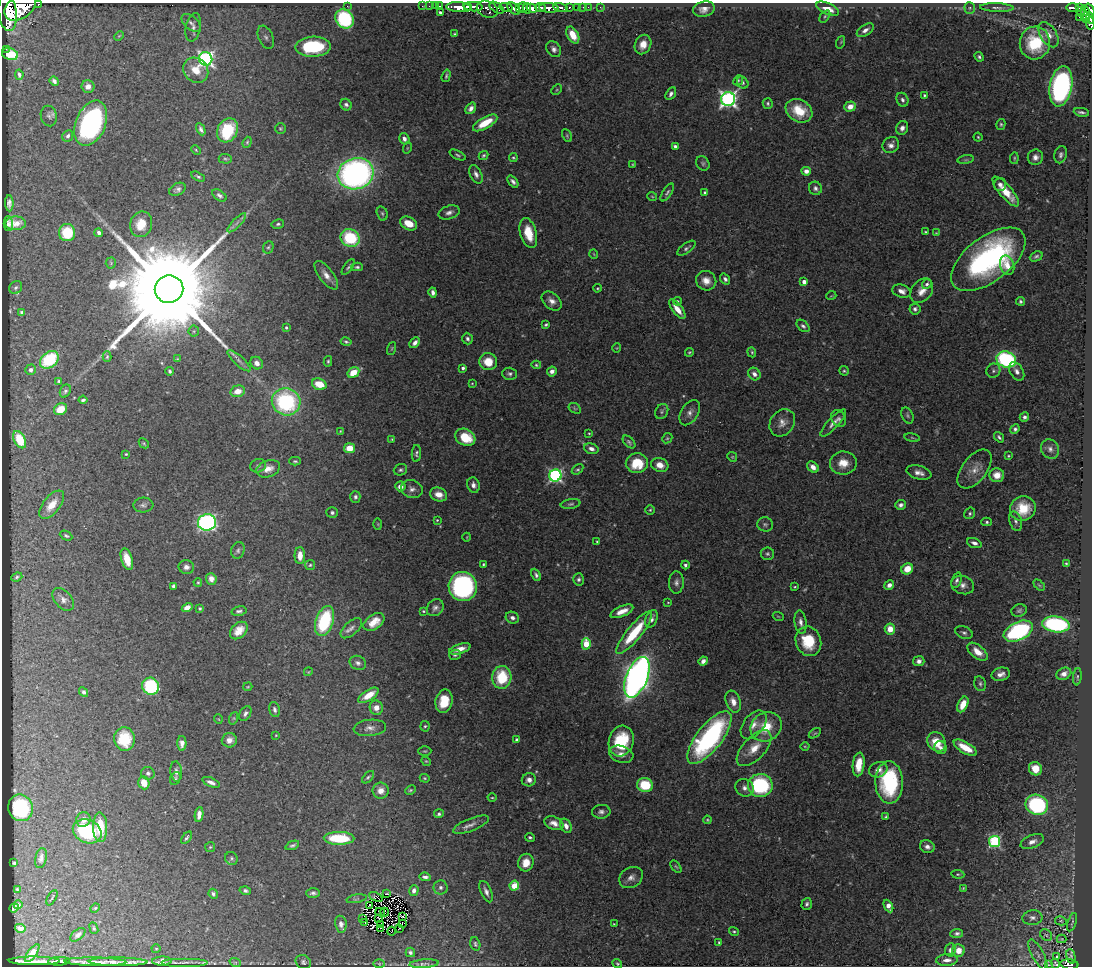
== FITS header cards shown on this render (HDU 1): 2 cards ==
NAXIS1  =                 1090
NAXIS2  =                  964

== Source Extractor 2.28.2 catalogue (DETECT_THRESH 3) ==
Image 1090 x 964 px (HDU 1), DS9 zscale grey, 1 PNG px = 1 image px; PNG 1094 x 968 px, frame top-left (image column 1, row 964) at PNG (2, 3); each listed source drawn as its Kron ellipse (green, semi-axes under 4 px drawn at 4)
Background 0.494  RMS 0.027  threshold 0.0805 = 3 sigma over >= 5 px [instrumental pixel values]
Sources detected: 471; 4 with non-positive FLUX_AUTO (blend fragments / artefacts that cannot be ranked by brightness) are neither listed nor drawn; the other 467 listed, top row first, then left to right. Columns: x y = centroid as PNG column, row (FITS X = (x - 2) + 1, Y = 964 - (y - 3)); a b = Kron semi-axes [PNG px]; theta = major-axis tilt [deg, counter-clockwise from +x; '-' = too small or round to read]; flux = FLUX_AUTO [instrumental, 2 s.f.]
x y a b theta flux
38 4 3 3 - 30
347 6 2 2 - 15
422 6 2 2 - 6.5
429 6 2 2 - 6.9
435 6 2 2 - 9.1
439 6 3 2 - 8.6
20 7 17 11 35 2100
459 7 12 5 -4 720
467 7 4 3 - 120
473 7 9 4 -4 440
506 7 6 4 -13 190
519 7 3 2 - 18
540 7 5 3 - 130
569 7 3 3 - 44
578 7 4 3 - 28
583 7 3 2 - 3.6
588 7 3 2 - 3.4
600 7 3 2 - 3.5
1072 7 6 3 0 86
497 8 8 5 -33 160
523 8 5 2 - 110
527 8 5 3 - 160
532 8 5 4 - 470
549 8 9 5 -4 700
560 8 7 3 -12 120
970 8 6 5 - 3.5
997 8 17 4 -2 6.3
1079 8 3 3 - 76
487 9 11 8 -24 110
514 9 7 4 -45 170
704 9 11 7 13 13
828 9 12 5 -23 21
1090 10 7 3 -65 420
440 12 3 3 - 2.8
1081 12 5 3 - 27
8 13 18 9 -84 2800
1085 13 8 3 -80 160
825 16 7 3 54 2.5
1079 17 2 2 - 1.7
1086 18 5 3 - 89
1090 18 5 4 - 89
344 19 10 8 -50 160
191 23 11 6 -42 8.2
1090 23 6 3 -88 82
193 27 14 7 78 11
865 30 9 5 34 8.8
454 34 3 2 - 1.8
573 35 9 5 -61 33
1048 35 14 8 -58 15
119 36 5 3 - 1.7
266 37 12 7 -67 9.3
841 42 6 4 71 1.9
1035 43 16 15 - 84
643 44 10 8 64 20
313 47 17 10 2 140
6 49 2 2 - 6.7
554 49 8 6 -55 7.4
10 54 8 6 -17 35
979 57 5 4 - 3.7
206 59 7 6 - 540
196 70 13 11 -44 31
19 75 5 3 - 3.3
446 76 6 3 74 3.2
738 80 5 4 - 2.3
54 81 5 3 - 5.3
743 83 6 5 - 4.3
88 86 6 6 - 13
1061 86 20 11 80 410
557 90 6 3 45 2
671 94 7 4 58 5.9
924 95 4 3 - 3.1
728 99 7 7 - 690
902 100 7 5 -68 5.5
768 104 5 4 - 2.9
346 105 6 5 - 5
850 107 6 5 - 15
471 108 6 4 52 7.8
799 111 14 11 -31 46
1081 112 8 3 -9 5
49 116 10 8 -75 6.2
91 123 23 15 68 330
485 123 14 5 30 42
1001 124 5 4 - 2.8
902 128 7 6 - 8
201 129 6 3 -63 5.1
280 129 5 5 - 2.7
227 130 12 10 63 80
68 136 6 5 - 4.8
567 136 7 4 -64 2.5
978 137 4 4 - 2.1
404 139 6 5 - 8.2
247 142 6 4 68 2.5
891 145 9 7 43 8.8
675 146 4 3 - 5
407 148 5 3 - 1.6
196 150 5 3 - 1.8
458 155 9 4 -25 3.4
483 155 5 4 - 2.9
1061 155 9 6 75 5.6
1035 157 8 7 - 9.1
513 158 4 4 - 2.4
1014 158 6 4 82 2.4
225 159 6 5 - 3
966 160 8 4 8 2.9
703 163 7 6 - 4
633 164 4 2 - 1.5
806 171 5 4 - 11
356 174 18 15 17 710
476 174 10 5 -66 7.8
198 177 7 3 -28 3.3
513 181 7 4 -50 5.6
1000 184 6 5 - 6.8
815 188 7 6 - 5.5
177 189 9 5 30 6.2
667 192 10 4 56 4.6
1006 192 19 6 -49 36
705 193 3 3 - 4.4
219 195 8 5 -35 5.7
652 196 5 3 - 1.7
9 203 8 4 -88 6.6
449 212 11 6 19 8.5
382 213 7 5 -72 3.5
8 223 7 5 -88 4.7
16 223 10 7 1 16
237 223 13 3 45 6.6
409 223 9 6 -28 29
141 224 13 11 71 37
278 224 6 4 11 3.5
925 232 3 2 - 1.8
67 233 8 8 - 62
99 233 4 3 - 5.7
528 233 15 8 -75 41
936 233 4 3 - 1.4
350 238 10 8 -30 100
268 247 6 5 - 3.4
686 248 11 5 36 4.8
594 254 5 3 - 1.4
1036 256 7 5 24 4.5
988 259 43 22 37 410
111 263 5 5 - 2.5
1007 265 10 7 -73 16
348 267 9 3 52 3.4
357 267 6 3 -1 3.4
326 275 17 7 -53 16
725 279 6 4 -53 5.4
706 281 10 9 - 18
804 282 4 4 - 11
927 284 5 4 - 5.2
16 287 7 6 - 4.3
597 288 4 3 - 1.9
169 289 14 13 - 90000
902 291 9 6 -18 11
922 291 13 10 51 19
433 292 5 4 - 6.5
831 296 5 3 - 1.5
552 301 11 8 -42 12
677 301 4 4 - 3.2
1021 301 4 4 - 3.7
677 309 12 5 -53 18
915 309 5 5 - 5.2
22 312 4 3 - 4.2
546 325 3 3 - 2.7
803 326 7 4 -42 5
286 328 4 3 - 3.1
194 331 5 5 - 3.1
467 339 6 5 - 4.7
346 342 5 4 - 3.1
415 343 6 4 48 7.4
392 348 7 3 71 1.9
617 348 4 4 - 1.7
689 352 4 3 - 2.4
752 352 5 4 - 2.4
107 357 5 4 - 3
177 359 4 3 - 1.6
49 360 10 7 40 120
1006 360 10 8 -20 260
239 361 15 4 -42 7.8
328 361 5 4 - 2.8
488 362 9 8 - 35
257 363 7 5 -47 9.9
536 365 5 4 - 2.7
463 368 4 3 - 5.2
31 370 5 5 - 6.1
170 371 4 3 - 3.2
552 371 5 4 - 8
844 371 5 4 - 2.5
993 371 7 6 - 4.1
1017 371 10 6 -59 8.9
353 373 6 5 - 37
510 374 7 6 - 4.7
754 374 7 5 -46 8.2
59 381 4 3 - 3.3
472 383 3 2 - 1.4
319 384 7 5 -19 37
65 391 7 5 60 4.3
238 391 7 5 15 23
83 400 4 3 - 3.5
286 402 14 13 - 210
575 408 7 4 -32 3.2
60 409 7 5 32 30
662 411 8 6 61 4.2
690 413 14 8 59 11
907 415 8 5 -68 3.8
1024 417 5 4 - 5.2
839 419 9 6 -60 6
782 423 14 11 53 16
833 423 18 5 47 11
1015 429 5 4 - 4.4
340 431 4 3 - 1.3
589 433 3 3 - 1.6
465 437 10 8 -28 52
999 437 6 3 -51 3.6
667 438 5 4 - 2.7
912 438 8 4 -9 2.3
392 439 3 2 - 1.7
20 440 9 5 -63 53
629 442 8 4 -46 4
144 443 5 3 - 2.2
349 448 5 5 - 32
591 449 7 5 -18 8.8
1050 449 10 8 -52 9.9
416 453 8 4 86 4
126 454 3 3 - 1.9
1008 456 4 3 - 1.9
732 457 5 4 - 2.4
295 461 5 3 - 2.5
637 463 11 10 - 57
843 463 13 11 2 27
660 465 9 6 -18 17
258 466 8 6 21 5
813 467 6 5 - 11
268 469 12 8 19 16
577 469 6 4 35 3
975 469 23 12 52 25
400 470 7 5 20 4
919 473 13 7 -15 12
997 475 7 7 - 21
555 476 6 6 - 360
473 485 8 6 -74 8.5
400 486 5 5 - 13
412 489 11 9 -17 9.7
439 495 9 6 -22 17
355 497 6 5 - 4.8
571 504 10 5 10 4.2
52 505 17 8 51 25
143 505 10 7 4 6.2
900 505 5 5 - 6.4
1023 509 13 12 - 46
650 510 5 4 - 2.4
332 513 6 5 - 4.4
970 513 6 5 - 3.8
437 520 4 4 - 2
1016 521 10 6 -72 6.2
207 522 9 8 - 490
987 522 5 4 - 3
378 524 6 4 -89 1.9
765 524 8 7 - 4.7
66 536 6 4 -26 3.5
467 537 4 3 - 1.4
597 541 3 2 - 2.1
974 543 8 4 -20 6.8
238 550 8 6 74 4.8
767 554 7 6 - 3.9
300 556 8 5 90 18
127 559 11 5 -73 29
1066 564 4 3 - 2.6
310 565 5 5 - 2.8
483 565 4 3 - 2.7
685 565 4 4 - 3.9
186 567 7 7 - 8
907 569 6 5 - 28
536 575 6 4 -62 4.4
17 577 6 4 21 2.9
211 579 6 5 - 12
579 579 6 5 - 4.8
957 580 8 4 71 4.9
198 582 4 3 - 2
676 582 11 7 88 7.9
889 585 5 4 - 9.2
963 585 12 9 -19 11
1039 585 6 4 -44 2.5
173 586 4 3 - 4.6
463 587 15 14 - 360
795 587 4 3 - 1.8
63 599 13 8 -49 10
668 602 4 3 - 1.6
187 607 6 4 31 13
200 608 4 4 - 2.6
435 608 9 7 46 7.6
239 611 7 5 11 5.1
423 611 3 3 - 2
622 611 12 5 23 18
1019 611 8 6 16 4.4
778 616 5 3 - 1.5
512 618 7 5 -26 7.5
651 619 9 5 68 7
325 621 15 8 71 140
374 622 11 7 34 26
800 622 12 6 -83 8.6
1056 624 14 8 -7 270
351 628 13 6 42 8.8
890 629 5 5 - 23
239 631 10 7 44 19
1018 631 16 9 25 270
964 632 9 6 -21 5.3
634 633 27 7 51 86
808 641 15 12 -70 60
586 644 6 4 -88 66
460 649 11 5 18 17
977 652 12 6 -40 21
455 655 6 5 - 3.4
703 661 5 4 - 7.6
919 661 5 5 - 7.6
358 663 8 7 - 6.5
308 672 4 3 - 1.5
1001 674 9 6 13 11
1064 674 8 5 25 9.9
502 677 11 9 87 78
637 677 21 10 68 1200
1077 677 8 4 83 3.2
980 684 7 6 - 4.4
151 686 9 8 - 150
248 687 5 3 - 1.8
83 692 5 4 - 4.8
369 695 11 5 32 27
444 701 12 8 77 43
733 702 11 7 -71 16
963 704 8 5 65 32
376 708 7 6 - 16
275 710 8 5 -75 5.8
245 713 8 5 59 5.7
234 718 6 4 72 2.8
218 719 5 3 - 1.3
754 725 16 10 52 19
425 726 5 4 - 2.8
766 727 16 14 30 52
370 728 16 8 6 12
815 733 7 3 34 2.1
276 735 4 4 - 1.8
709 737 32 12 52 350
124 739 12 10 -84 75
229 740 7 7 - 12
517 740 4 3 - 4.3
621 741 15 12 73 82
937 742 10 8 -56 38
182 743 7 4 -89 9.4
805 746 4 3 - 1.5
754 748 22 11 47 34
940 748 6 6 - 7.5
965 748 13 5 -30 37
425 751 6 5 - 2.5
621 754 12 8 -17 14
426 761 5 4 - 2.1
859 764 12 6 84 32
1035 769 7 6 - 25
878 770 9 7 23 11
176 771 10 6 -84 7.3
148 773 7 6 - 4.7
368 777 7 4 45 3
175 778 7 5 65 3.6
425 778 5 4 - 2.3
529 780 7 6 - 9.6
211 782 9 4 -23 8.3
889 782 21 14 -89 170
144 783 6 5 - 25
645 785 8 7 - 65
760 785 12 11 - 160
745 788 10 8 -33 9.9
410 790 5 3 - 2.6
381 791 8 8 - 14
492 798 4 3 - 1.8
1037 805 11 10 - 220
20 808 13 12 - 130
601 812 9 7 4 7
439 814 5 4 - 4.1
199 815 7 4 83 11
886 817 4 3 - 2.1
83 820 7 7 - 12
707 820 4 3 - 1.9
554 823 10 6 -21 13
471 825 19 6 21 12
566 826 8 5 -63 9.2
100 827 15 7 -88 49
87 831 15 11 -25 150
530 837 5 4 - 3.3
187 838 7 3 52 3.3
339 838 15 6 -1 89
994 841 5 5 - 210
1032 842 12 6 22 11
292 845 7 4 22 4.2
210 847 5 5 - 2.5
927 847 7 6 - 8.5
41 858 10 5 79 6.9
231 858 7 6 - 4.5
14 863 3 3 - 2.1
526 863 9 7 71 25
676 867 7 3 -53 2.3
958 874 7 4 -6 2.8
425 877 6 4 -9 5
631 878 12 10 33 12
514 886 5 4 - 36
441 887 7 7 - 5.5
963 888 3 3 - 1.7
17 889 2 2 - 1.5
414 890 5 4 - 7.5
245 891 5 4 - 4.1
486 892 11 5 -66 8.5
313 893 7 5 -2 5.3
213 894 5 4 - 4.3
387 894 3 2 - 2
376 897 7 3 -24 1.3
52 898 8 2 61 1.8
356 899 10 3 9 2.4
807 904 6 5 - 4.2
18 905 4 4 - 4.9
370 905 3 2 - 1.2
888 906 7 4 -64 12
14 908 5 3 - 2
95 908 5 4 - 1.9
380 912 5 2 - 0.25
385 912 4 2 - 1.9
403 916 3 2 - 2.1
363 918 2 2 - 1
1032 918 10 7 5 7.4
379 919 3 2 - 2.3
1061 921 6 4 -13 2.1
364 922 4 2 - 1.8
1072 922 9 3 72 2.7
402 923 4 2 - 1.9
341 924 8 5 -79 9.6
380 924 4 2 - 0.85
614 924 3 2 - 1.5
20 928 5 4 - 7.3
94 928 6 3 -69 2.6
380 928 3 2 - 1.8
399 928 4 2 - 1.5
391 931 4 2 - 1.7
734 931 5 4 - 2.5
957 933 6 4 7 5
78 935 9 5 39 6.2
1046 935 6 5 - 3.6
1062 939 5 4 - 2
719 942 4 3 - 2.1
475 944 7 5 -73 3.7
156 949 4 4 - 1.9
950 950 7 5 83 7
958 951 6 6 - 18
410 952 5 4 - 4.2
32 953 10 4 53 15
1038 955 17 6 -62 8.9
1057 956 3 3 - 6.8
1071 956 7 4 -76 3.5
947 960 11 5 2 7.9
34 961 25 2 0 9
59 961 11 3 2 7.2
162 961 10 4 1 6.8
95 962 31 2 -1 17
118 962 29 2 -1 17
184 962 23 3 0 6.2
235 962 6 3 -18 1.8
303 962 8 7 - 4.6
379 964 6 4 -1 2.2
424 964 15 4 4 5.2
617 964 5 4 - 2.2
1055 964 5 4 - 2.4
1069 964 9 5 -5 130
1048 965 4 2 - 1.8
At the frame edge (FLAGS 8, measured only in part): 7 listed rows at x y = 38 4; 1090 10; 1090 18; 1090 23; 947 960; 1055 964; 1069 964
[4 non-positive-flux detections neither listed nor drawn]